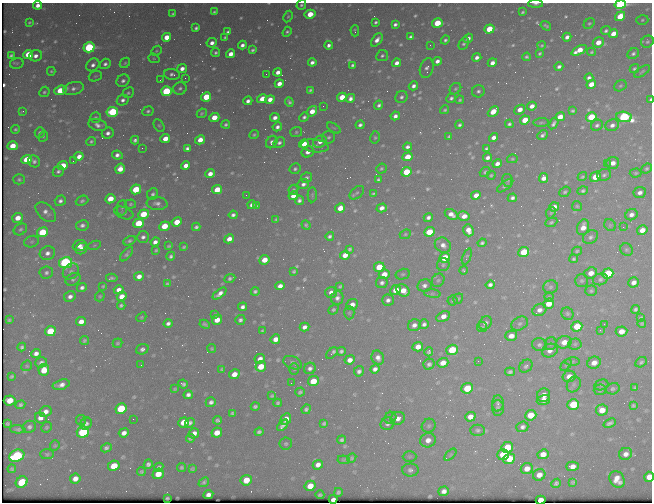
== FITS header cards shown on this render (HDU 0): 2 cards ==
NAXIS1  =                  650 / Width of table row in bytes
NAXIS2  =                  500 / Number of rows in table

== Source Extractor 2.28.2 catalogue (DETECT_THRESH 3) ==
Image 650 x 500 px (HDU 0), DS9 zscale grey, 1 PNG px = 1 image px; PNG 654 x 504 px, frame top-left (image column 1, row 500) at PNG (2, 3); each listed source drawn as its Kron ellipse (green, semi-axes under 4 px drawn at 4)
Background 444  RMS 2.2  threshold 6.62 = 3 sigma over >= 5 px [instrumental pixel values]
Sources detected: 652; of the 652, the 500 brightest by FLUX_AUTO listed and drawn (152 fainter detections omitted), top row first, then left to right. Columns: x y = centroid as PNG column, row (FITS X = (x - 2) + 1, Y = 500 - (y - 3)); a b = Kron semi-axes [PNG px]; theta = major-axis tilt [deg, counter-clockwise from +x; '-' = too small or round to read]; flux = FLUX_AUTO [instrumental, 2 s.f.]
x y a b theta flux
536 4 7 4 0 400
620 4 6 4 11 25000
38 5 4 4 - 970
301 5 5 4 - 300
214 12 4 3 - 260
523 12 4 3 - 240
173 14 4 4 - 260
310 14 5 4 - 3500
288 16 6 4 61 220
620 16 5 4 - 4100
642 20 6 4 17 230
29 22 3 3 - 190
376 22 3 3 - 300
437 23 5 4 - 5100
589 23 6 4 45 270
395 24 4 3 - 480
546 26 5 3 - 270
196 28 4 3 - 340
489 29 5 4 - 4200
355 31 5 3 - 230
606 31 5 4 - 350
228 32 4 3 - 400
287 32 5 3 - 310
613 34 5 4 - 1600
167 37 5 4 - 2700
225 37 4 3 - 230
410 37 4 3 - 350
567 37 4 4 - 730
468 38 5 3 - 610
377 40 7 4 52 940
445 40 4 4 - 350
598 42 5 5 - 1800
647 42 6 5 - 300
212 43 5 4 - 820
464 44 6 4 61 340
242 45 4 4 - 610
329 45 4 4 - 530
430 45 3 2 - 270
542 45 4 4 - 200
89 47 5 5 - 20000
253 50 4 3 - 300
579 50 8 4 28 2600
156 51 6 4 40 200
591 52 4 4 - 210
216 53 4 4 - 270
540 53 4 3 - 230
28 54 5 4 - 4300
231 54 4 4 - 1400
633 54 6 5 - 400
11 55 4 3 - 300
36 56 6 5 - 790
382 56 6 5 - 360
477 57 5 4 - 710
527 57 4 3 - 310
154 58 6 4 -21 210
437 61 5 4 - 780
312 62 4 4 - 610
17 63 7 5 13 260
125 63 6 4 45 250
397 63 4 4 - 890
492 63 5 4 - 900
105 64 5 5 - 470
93 65 7 5 44 690
352 65 3 3 - 300
559 67 4 3 - 460
427 68 10 6 74 580
182 69 5 4 - 960
634 69 5 4 - 260
51 71 4 4 - 210
642 71 9 4 34 260
278 72 4 4 - 880
172 74 8 5 -7 490
266 74 2 2 - 290
95 76 7 5 20 260
185 78 2 2 - 230
589 78 4 3 - 460
160 80 3 2 - 210
123 81 7 5 36 550
279 84 4 4 - 1100
591 84 5 4 - 1800
413 86 5 4 - 630
620 86 6 5 - 250
180 88 7 6 - 410
73 89 10 6 14 770
455 89 6 5 - 270
60 90 6 4 19 4800
310 90 4 3 - 260
166 91 5 4 - 14000
478 91 6 6 - 440
44 92 6 4 46 280
128 93 6 5 - 270
206 97 5 4 - 4800
342 97 5 4 - 3300
401 97 6 6 - 440
350 98 5 4 - 640
451 98 5 4 - 410
262 99 5 4 - 2000
270 99 5 4 - 1200
123 100 6 5 - 580
460 100 4 4 - 240
650 100 4 3 - 320
248 101 4 4 - 590
289 102 5 3 - 340
379 105 5 4 - 410
323 106 2 2 - 230
532 106 4 4 - 950
445 110 4 4 - 250
520 110 6 4 40 1300
23 111 4 2 - 260
148 111 6 5 - 320
312 111 6 4 55 2200
493 111 6 4 45 2000
572 111 4 3 - 260
112 112 6 5 - 15000
202 113 5 4 - 240
395 116 4 4 - 640
96 117 5 5 - 280
214 117 5 4 - 2400
304 117 5 4 - 400
560 117 5 4 - 2000
591 117 5 4 - 6200
624 117 7 5 -9 25000
275 118 5 4 - 760
525 120 5 4 - 3900
541 123 7 3 5 210
226 124 4 4 - 330
509 124 4 3 - 330
554 124 6 3 59 440
98 125 9 6 -15 720
159 125 7 5 -62 240
360 125 4 4 - 460
459 125 4 4 - 360
597 125 6 5 - 370
612 125 7 6 - 750
277 127 5 4 - 550
334 128 7 3 -34 190
15 129 4 4 - 250
40 132 5 5 - 330
296 132 6 5 - 260
108 133 6 5 - 680
254 135 5 4 - 230
543 135 6 3 40 440
43 136 5 4 - 210
449 136 3 3 - 220
329 137 6 6 - 370
375 137 6 5 - 260
494 137 5 4 - 890
165 139 5 4 - 2300
135 140 4 4 - 410
200 140 5 4 - 1700
91 141 5 4 - 270
272 142 6 5 - 570
320 142 7 5 31 1100
279 143 6 5 - 490
304 144 5 4 - 1900
13 146 5 4 - 2500
315 146 14 6 -7 780
407 147 4 3 - 460
142 148 2 2 - 940
187 148 4 4 - 480
486 149 4 3 - 290
308 152 6 5 - 1000
117 155 5 4 - 640
79 156 5 4 - 1100
407 157 5 4 - 2800
488 158 5 4 - 670
512 159 5 4 - 200
27 160 5 4 - 5300
34 161 6 5 - 450
73 161 2 2 - 220
613 163 6 5 - 1200
497 164 5 4 - 850
607 164 2 2 - 410
63 166 5 4 - 3700
186 166 5 4 - 1300
120 169 5 5 - 1500
295 169 6 5 - 340
381 169 5 5 - 250
647 169 5 4 - 270
58 171 6 5 - 430
406 172 5 4 - 6400
485 172 6 4 39 260
636 173 6 4 1 240
210 174 5 4 - 1100
491 175 4 4 - 220
604 175 7 6 - 410
582 177 5 4 - 230
595 177 5 5 - 2800
306 178 6 5 - 400
544 178 5 4 - 1000
19 179 6 5 - 250
378 180 4 4 - 310
508 180 6 5 - 270
303 184 6 5 - 600
505 186 9 4 37 290
136 189 5 4 - 5900
217 190 5 4 - 4000
293 190 5 4 - 230
583 191 5 4 - 300
565 192 6 4 38 260
640 192 6 5 - 700
357 193 8 5 42 330
153 194 6 5 - 390
373 194 4 3 - 220
246 195 2 2 - 190
312 195 7 4 88 230
476 195 5 4 - 1500
293 196 5 4 - 1400
512 198 5 4 - 470
110 199 5 4 - 2700
299 200 5 4 - 510
60 201 5 5 - 500
82 201 6 5 - 340
157 203 10 6 -5 700
130 204 6 4 6 220
252 205 4 4 - 610
257 206 3 3 - 230
577 206 5 5 - 220
554 207 5 4 - 1000
122 208 8 5 82 290
340 208 5 4 - 2300
382 208 5 4 - 970
46 212 12 7 -44 900
124 213 10 5 -21 370
551 213 6 4 67 220
143 214 5 4 - 4400
451 214 7 4 -31 1000
233 215 4 4 - 420
631 215 6 5 - 770
464 216 6 4 -14 1300
428 217 5 4 - 530
18 218 5 5 - 1700
276 219 4 3 - 240
177 222 5 4 - 3100
551 222 6 4 23 250
139 223 5 4 - 6700
82 225 6 5 - 540
306 225 5 3 - 270
610 225 6 5 - 250
164 226 5 4 - 3600
196 227 4 4 - 370
583 227 8 6 71 1500
623 227 2 2 - 450
20 229 7 5 33 320
468 230 6 5 - 1300
642 230 5 5 - 1500
42 232 5 5 - 6700
429 232 5 4 - 4200
405 234 6 4 23 210
330 236 4 3 - 360
143 237 6 5 - 530
590 237 8 6 33 480
229 239 5 4 - 1200
129 241 6 4 26 330
32 242 7 5 18 330
155 242 5 4 - 720
482 243 4 4 - 330
94 245 6 4 20 190
443 245 8 7 - 890
79 246 7 5 23 890
168 246 4 3 - 190
184 247 4 3 - 220
81 249 6 5 - 900
350 249 4 4 - 260
156 250 4 3 - 220
627 250 6 6 - 300
577 251 5 3 - 220
524 252 5 5 - 6700
47 253 8 6 18 760
127 254 9 4 50 360
345 255 5 4 - 1500
171 256 4 3 - 370
467 256 8 4 68 220
445 258 5 4 - 4600
574 259 4 4 - 270
264 260 5 4 - 2000
65 263 6 5 - 35000
443 265 6 6 - 330
379 267 5 4 - 4400
463 270 4 3 - 190
71 271 9 7 42 550
294 271 4 3 - 230
46 273 6 6 - 440
591 273 6 5 - 1500
384 274 5 5 - 1700
403 274 7 5 14 310
608 274 6 5 - 11000
139 276 5 4 - 960
112 278 6 3 4 330
230 278 6 4 25 310
73 279 8 6 28 390
600 279 7 5 15 410
438 280 7 6 - 330
582 281 6 6 - 320
634 282 5 5 - 940
382 283 6 5 - 540
167 284 4 3 - 250
424 285 7 6 - 600
490 285 4 4 - 500
103 286 4 3 - 190
280 286 5 4 - 950
340 286 4 3 - 220
82 287 5 4 - 500
550 287 7 6 - 390
119 290 5 4 - 910
396 290 5 4 - 2300
403 290 7 5 -37 2000
255 291 4 4 - 340
591 291 6 5 - 270
331 292 6 5 - 780
219 294 8 4 38 850
432 294 8 4 -7 260
70 296 6 5 - 660
100 296 5 4 - 210
122 296 5 4 - 1600
549 297 4 4 - 220
337 298 7 6 - 670
458 299 5 4 - 200
388 300 6 5 - 630
452 301 5 5 - 200
549 304 6 5 - 2300
121 305 4 3 - 290
352 305 6 5 - 1100
242 307 4 4 - 560
635 309 4 3 - 320
333 310 5 4 - 280
539 310 7 6 - 800
349 313 7 5 -89 260
567 314 6 6 - 310
215 315 4 3 - 210
443 316 7 4 27 1200
141 317 5 4 - 190
641 318 4 3 - 230
9 320 4 3 - 210
217 320 5 4 - 2200
240 320 5 5 - 400
81 322 5 4 - 1300
168 323 4 4 - 520
485 323 7 6 - 590
520 323 9 6 31 480
642 323 4 4 - 200
205 324 5 3 - 300
424 324 5 4 - 510
604 324 2 2 - 510
414 325 6 5 - 750
577 326 5 5 - 4300
304 327 5 4 - 730
482 327 5 5 - 240
600 330 3 2 - 330
50 331 5 5 - 5300
262 331 4 3 - 210
621 331 6 5 - 1700
511 336 6 5 - 1300
275 339 5 4 - 1200
84 340 5 4 - 280
564 342 8 6 17 1700
117 343 5 4 - 230
551 344 6 5 - 250
575 344 6 5 - 330
539 345 7 6 - 440
22 347 4 4 - 330
418 347 5 4 - 1400
142 349 6 5 - 500
212 349 4 4 - 200
452 350 6 5 - 6100
341 351 4 4 - 360
550 351 8 6 26 880
429 352 4 4 - 290
36 353 5 4 - 750
332 353 7 3 43 670
378 358 7 6 - 770
260 359 5 4 - 880
350 360 5 4 - 1100
478 361 2 2 - 410
41 362 6 5 - 540
572 362 7 3 1 230
641 362 6 4 31 300
293 363 9 6 -22 460
443 363 5 4 - 1600
594 363 7 6 - 1300
429 364 6 5 - 430
141 365 3 2 - 210
566 365 7 4 45 210
27 366 6 5 - 230
261 366 5 5 - 3200
526 366 7 5 43 380
310 368 6 5 - 560
222 369 4 4 - 220
294 369 6 5 - 240
375 369 5 4 - 650
44 370 6 5 - 2900
359 371 5 5 - 490
510 372 5 4 - 340
234 374 5 4 - 1500
12 376 4 3 - 230
569 376 6 5 - 1400
313 381 5 5 - 3300
291 383 3 2 - 190
183 384 5 4 - 370
574 384 8 6 59 430
61 385 9 5 15 870
601 385 7 5 15 280
467 388 6 5 - 5600
635 388 3 3 - 220
175 389 3 3 - 190
613 389 7 5 16 330
600 390 6 5 - 260
300 392 5 4 - 270
188 395 5 4 - 570
544 395 7 6 - 1500
272 396 4 3 - 220
10 400 6 5 - 2900
543 400 7 5 12 990
211 402 5 5 - 520
278 403 4 3 - 280
498 403 8 5 86 390
573 404 6 5 - 8300
20 405 5 4 - 330
255 406 4 3 - 340
633 406 4 3 - 230
121 408 6 5 - 7400
498 408 8 6 -87 360
306 409 5 4 - 360
602 410 6 5 - 1900
45 411 6 5 - 960
232 413 4 3 - 260
531 415 6 5 - 3400
470 417 5 4 - 1300
41 418 6 5 - 1200
390 418 6 5 - 270
398 418 7 6 - 870
133 419 2 2 - 240
286 419 6 5 - 1300
81 420 5 5 - 210
217 420 4 4 - 290
183 422 6 5 - 2600
190 423 5 4 - 430
324 423 4 3 - 260
610 423 6 3 23 410
7 424 4 3 - 230
86 424 6 5 - 480
387 424 7 6 - 500
283 425 7 4 46 620
429 426 7 6 - 350
29 427 7 6 - 480
46 427 5 5 - 250
522 427 6 5 - 510
18 429 7 4 -3 370
478 430 7 5 0 370
83 432 6 5 - 16000
259 432 4 4 - 360
124 433 5 4 - 840
194 433 5 4 - 1000
217 433 5 5 - 1900
190 438 4 3 - 310
342 440 4 4 - 330
428 440 8 7 - 1200
286 444 6 6 - 300
55 446 5 4 - 210
507 447 6 5 - 4400
106 448 5 4 - 410
47 454 7 5 1 300
543 454 5 5 - 1500
626 454 7 6 - 890
450 455 7 4 45 200
503 455 6 5 - 5300
17 456 8 6 22 19000
409 457 7 5 1 260
352 458 5 4 - 240
509 459 6 5 - 4200
344 460 6 4 -4 200
148 464 5 4 - 450
318 465 5 4 - 870
114 466 6 5 - 3600
572 466 6 4 1 1200
159 467 5 4 - 430
181 467 5 4 - 270
527 468 6 5 - 1400
12 469 4 4 - 250
192 469 4 3 - 210
410 470 8 6 -1 580
141 472 4 3 - 240
158 474 6 5 - 2500
539 475 6 5 - 1200
649 477 5 4 - 2100
75 479 5 5 - 1000
617 479 9 7 -57 1600
246 480 5 5 - 2500
22 482 6 5 - 5400
204 482 5 4 - 340
573 482 4 4 - 230
556 483 5 4 - 310
310 486 5 5 - 2200
444 491 5 4 - 730
338 492 4 3 - 240
208 495 5 4 - 680
320 495 4 3 - 220
167 498 3 3 - 210
333 499 4 3 - 590
541 500 5 4 - 2100
At the frame edge (FLAGS 8, measured only in part): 7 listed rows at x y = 536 4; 620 4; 38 5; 301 5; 650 100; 649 477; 541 500
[152 fainter detections neither listed nor drawn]